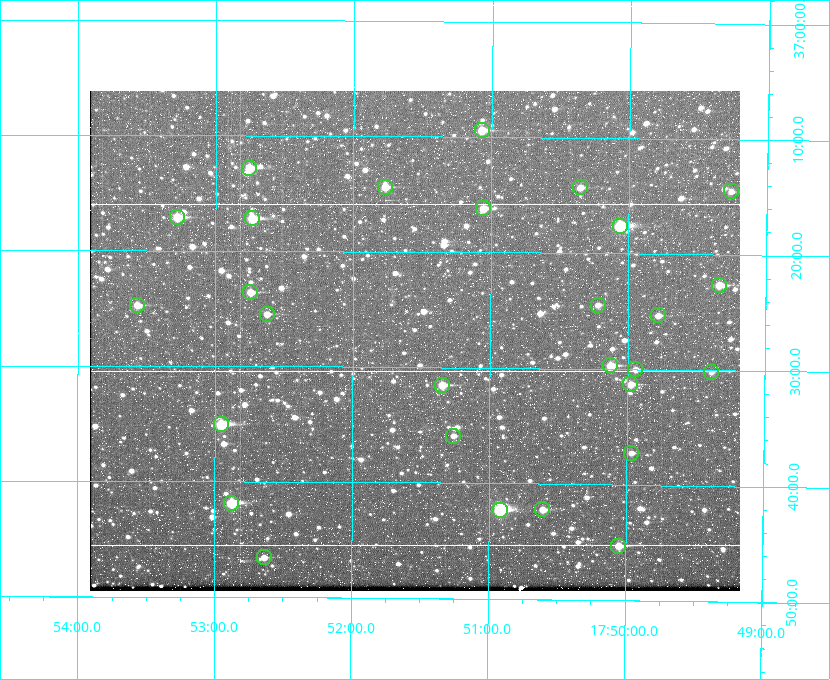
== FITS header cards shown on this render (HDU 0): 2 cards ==
NAXIS1  =                  650
NAXIS2  =                  500

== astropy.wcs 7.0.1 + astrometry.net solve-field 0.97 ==
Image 650 x 500 px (HDU 0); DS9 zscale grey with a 90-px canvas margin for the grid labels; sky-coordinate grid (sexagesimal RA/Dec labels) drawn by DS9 from the SOLVED WCS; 28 Tycho-2 reference stars matched to detected sources circled (green)
Header WCS: none
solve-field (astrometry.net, Tycho-2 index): SOLVED blind (the file carries no WCS)
Solved WCS: RA---TAN-SIP/DEC--TAN-SIP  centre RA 17:51:33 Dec +37:28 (267.89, +37.46 deg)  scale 5.2 arcsec/px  FOV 56.3' x 43.3'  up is +180 deg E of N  parity flipped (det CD > 0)
(file carries no celestial WCS; the grid is the blind solution)
Tycho-2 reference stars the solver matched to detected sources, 28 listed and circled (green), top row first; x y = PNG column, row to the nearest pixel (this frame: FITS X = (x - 90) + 1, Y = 500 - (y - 91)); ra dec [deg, ICRS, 3 dp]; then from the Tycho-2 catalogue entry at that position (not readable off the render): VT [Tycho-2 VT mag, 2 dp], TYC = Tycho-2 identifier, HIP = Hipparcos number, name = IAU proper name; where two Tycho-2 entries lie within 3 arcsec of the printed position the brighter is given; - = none
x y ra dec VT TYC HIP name
482 130 267.768 +37.157 9.98 2620-745-1 - -
249 168 268.189 +37.213 9.71 2620-542-1 - -
385 187 267.943 +37.240 10.39 2620-505-1 - -
580 187 267.589 +37.238 11.09 2619-212-1 - -
731 191 267.316 +37.242 12.03 2619-611-1 - -
483 208 267.764 +37.270 10.17 2620-784-1 - -
177 217 268.319 +37.285 9.88 2620-536-1 - -
252 218 268.183 +37.286 8.98 2620-786-1 87506 -
620 226 267.517 +37.293 8.96 2619-379-1 - -
719 285 267.335 +37.377 10.60 2619-634-1 - -
250 292 268.186 +37.393 10.44 2620-175-1 - -
137 305 268.392 +37.412 10.60 2620-800-1 - -
598 305 267.555 +37.408 11.50 2619-358-1 - -
267 314 268.156 +37.424 11.25 2620-712-1 - -
658 315 267.445 +37.422 11.17 2619-451-1 - -
610 365 267.531 +37.495 10.07 2619-274-1 - -
635 369 267.485 +37.500 11.33 2619-40-1 - -
711 372 267.347 +37.503 12.15 3088-638-1 - -
630 384 267.494 +37.522 10.35 3088-270-1 - -
442 385 267.836 +37.525 9.96 3089-889-1 - -
221 424 268.239 +37.584 8.64 3089-755-1 - -
453 436 267.815 +37.598 11.54 3089-1081-1 - -
631 453 267.491 +37.621 11.40 3088-1284-1 - -
231 503 268.219 +37.697 8.93 3089-671-1 - -
542 509 267.652 +37.703 11.04 3089-693-1 - -
500 510 267.730 +37.705 8.13 3089-1203-1 87349 -
618 546 267.512 +37.755 10.10 3089-2332-1 - -
264 557 268.159 +37.775 11.22 3089-2245-1 - -